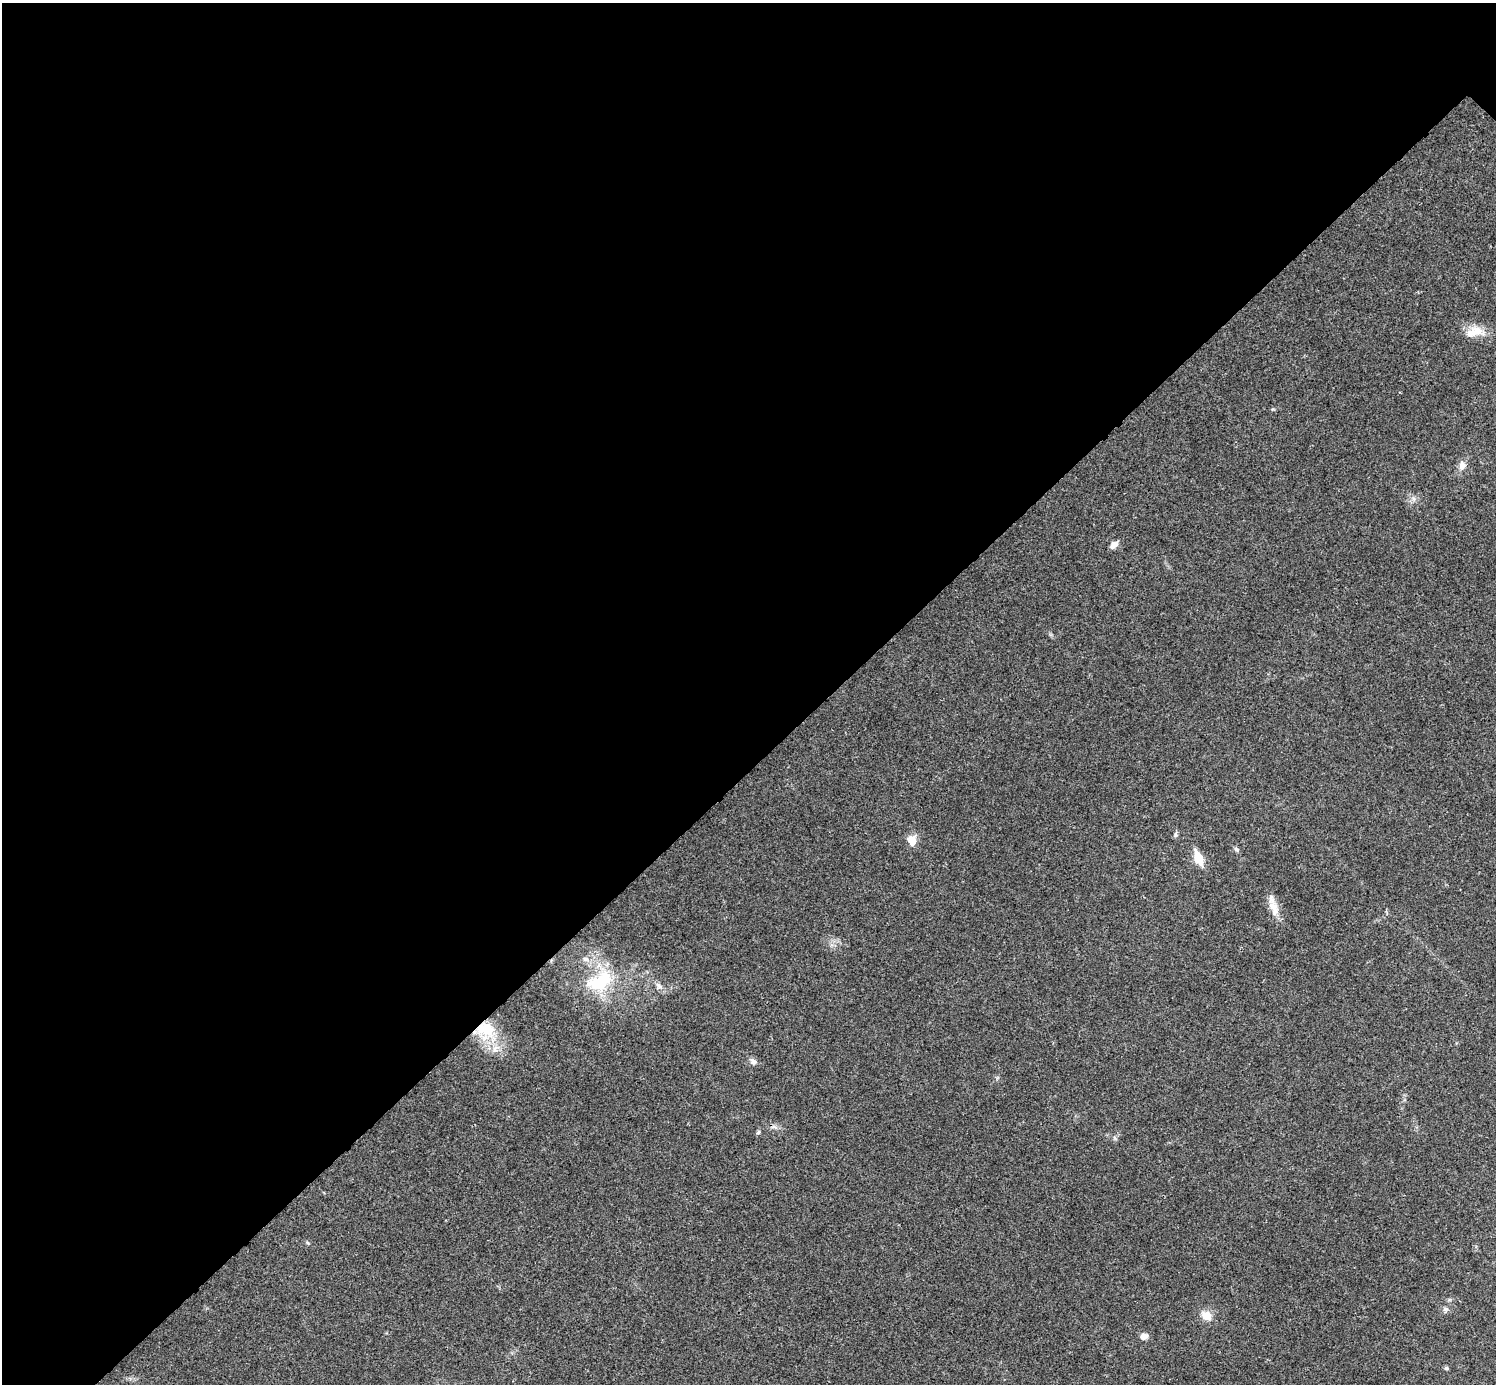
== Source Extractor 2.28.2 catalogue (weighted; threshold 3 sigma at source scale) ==
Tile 5 of 4 x 4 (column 1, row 2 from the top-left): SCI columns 6-1499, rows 3063-4444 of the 5983 x 5983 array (HDU 1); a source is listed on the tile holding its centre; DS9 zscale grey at full resolution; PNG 1498 x 1386 px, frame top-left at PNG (2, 3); no overlay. Shown black and unused: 55% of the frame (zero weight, under 3 of 4 exposures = <1% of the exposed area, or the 3 px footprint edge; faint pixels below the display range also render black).
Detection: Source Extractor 2.28.2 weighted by HDU 2 'WHT'; one run over the whole footprint, this tile lists its part. Background 0.0194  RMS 0.004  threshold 0.0179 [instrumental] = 3 sigma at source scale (4.5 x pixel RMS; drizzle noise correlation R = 1.50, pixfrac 1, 0.05/0.05 arcsec/px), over >= 5 px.
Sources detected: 19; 1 cosmic-ray / hot-pixel residue — not listed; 1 inside a brighter listed object's ellipse — not listed separately; the other 17 listed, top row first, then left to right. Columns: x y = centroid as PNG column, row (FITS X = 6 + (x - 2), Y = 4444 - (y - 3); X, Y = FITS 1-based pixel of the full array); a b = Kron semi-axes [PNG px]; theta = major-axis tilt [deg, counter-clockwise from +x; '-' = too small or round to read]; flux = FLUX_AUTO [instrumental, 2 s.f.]
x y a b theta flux
1477 331 22 12 -20 6
1462 466 13 9 85 2.6
1114 545 10 6 43 2.4
1175 835 9 4 -90 0.75
912 840 11 10 - 4.4
1236 849 9 4 -45 0.73
1198 858 15 8 -67 7.5
1274 908 24 10 -68 5
585 959 9 6 14 1.6
600 981 43 25 27 24
659 985 10 6 -45 1.6
485 1030 25 22 -27 17
753 1061 10 7 -54 1.6
1445 1309 9 4 -13 0.87
1206 1316 14 10 -37 4.4
1144 1336 9 7 10 2.1
1446 1368 5 5 - 0.61
Overlapping masked pixels (flux is a lower limit): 1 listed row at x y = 485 1030